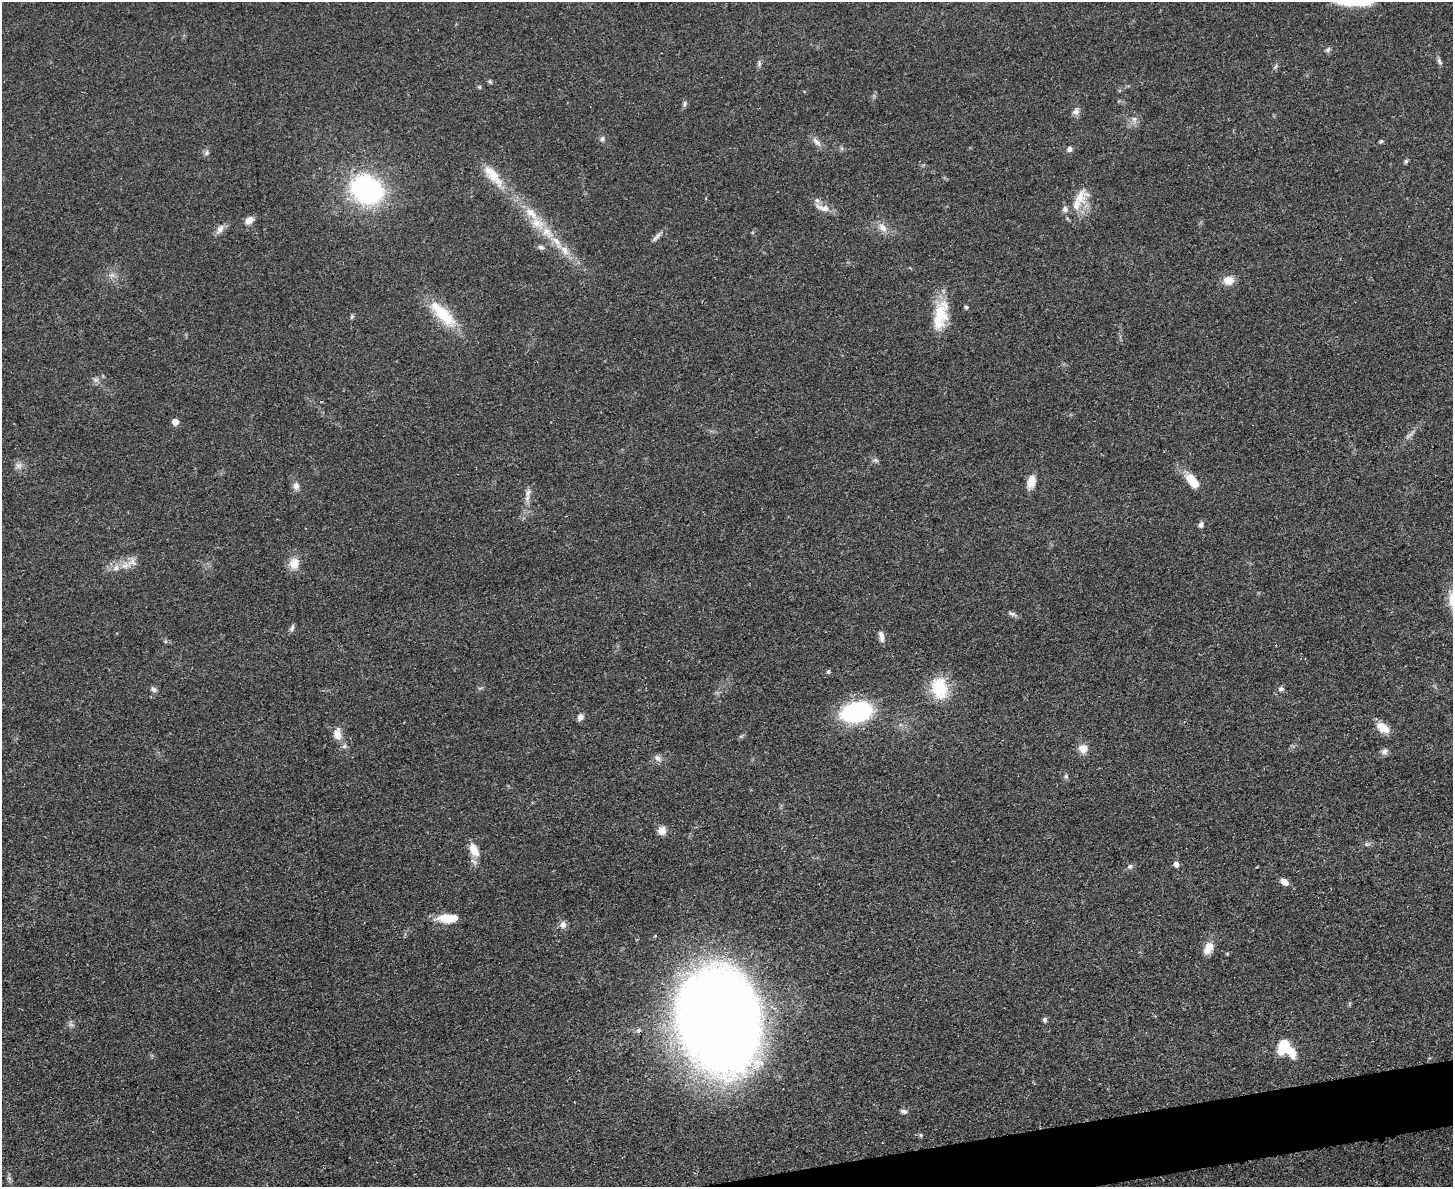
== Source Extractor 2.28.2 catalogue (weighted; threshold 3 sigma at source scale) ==
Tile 5 of 3 x 4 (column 2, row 2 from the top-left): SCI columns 1594-3044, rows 2383-3567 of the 4749 x 4765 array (HDU 1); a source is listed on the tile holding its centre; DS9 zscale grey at full resolution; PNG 1455 x 1189 px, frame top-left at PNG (2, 2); no overlay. Shown black and unused: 2% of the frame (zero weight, under 3 of 4 exposures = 2% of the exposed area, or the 3 px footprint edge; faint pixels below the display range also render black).
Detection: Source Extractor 2.28.2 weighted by HDU 2 'WHT'; one run over the whole footprint, this tile lists its part. Background 0.0457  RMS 0.0051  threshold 0.023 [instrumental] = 3 sigma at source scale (4.5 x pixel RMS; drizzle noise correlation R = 1.50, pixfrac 1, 0.05/0.05 arcsec/px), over >= 5 px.
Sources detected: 79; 1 too faint to see at this stretch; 1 inside a brighter object's white glare — not listed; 5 inside a brighter listed object's ellipse — not listed separately; the other 72 listed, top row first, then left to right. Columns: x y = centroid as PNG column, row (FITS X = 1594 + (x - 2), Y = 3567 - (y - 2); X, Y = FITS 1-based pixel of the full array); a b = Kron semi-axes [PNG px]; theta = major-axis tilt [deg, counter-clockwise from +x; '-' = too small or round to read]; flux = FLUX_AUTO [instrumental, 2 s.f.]
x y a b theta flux
1328 50 8 5 53 1.1
1439 61 10 5 -65 1.3
759 63 9 4 -90 1.2
1276 66 7 4 71 0.91
490 82 7 4 -58 0.76
685 103 8 5 83 1.1
1076 112 10 8 45 2.2
1134 119 7 7 - 1.7
602 139 8 6 75 1.2
1381 141 6 4 52 0.75
817 142 15 7 -44 2.7
1069 149 6 6 - 1.8
207 152 8 6 71 1.3
1406 161 6 5 - 0.81
493 175 38 13 -50 13
366 189 22 17 -29 120
1080 197 26 18 39 10
823 208 22 8 -15 4.4
531 213 22 11 -42 9.3
249 220 10 7 31 3.7
883 227 14 9 -42 4.3
220 229 13 8 56 3
547 232 19 11 -41 8.6
657 237 16 5 45 2.1
541 247 8 6 -27 1.5
564 250 14 8 -58 4.7
1229 280 13 11 8 5.5
966 307 5 4 - 1.1
442 314 47 14 -46 21
941 315 39 17 79 18
352 317 7 4 62 0.87
96 380 7 4 -18 1.1
175 422 5 5 - 6.1
875 460 8 6 19 1.1
18 466 10 7 -44 2.4
1031 481 14 8 74 5.7
1193 481 19 9 -51 10
296 486 10 8 -80 2.5
528 493 15 7 74 2.9
1201 525 7 6 - 1.8
132 562 14 11 14 4.6
294 563 15 13 76 5.9
116 568 9 6 75 2.3
1012 614 10 5 -22 1.5
292 628 11 5 66 1.3
881 636 14 6 -77 2.4
828 671 6 4 86 0.75
940 688 30 21 -77 18
154 689 8 6 -32 1.5
1281 689 7 6 - 1.4
856 712 27 16 11 72
580 717 9 6 58 2.1
1383 728 17 10 -35 6.5
337 734 17 10 -90 5
1083 749 8 8 - 5.9
1385 751 8 7 - 1.8
658 758 10 7 -64 2.2
1066 776 7 5 -69 0.99
662 831 10 9 - 3.8
474 850 20 10 -62 6.7
1176 864 5 5 - 2.6
1130 866 8 6 26 1.4
1284 881 10 6 -35 3.9
447 918 20 9 2 11
563 925 10 8 -83 2.4
1208 948 16 9 68 6.1
719 1018 59 46 -83 1200
1045 1020 6 5 - 1.1
1283 1047 13 9 57 18
1430 1058 4 4 - 0.63
904 1111 9 5 -17 1.5
921 1135 5 4 - 0.69
Overlapping masked pixels (flux is a lower limit): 1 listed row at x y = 719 1018